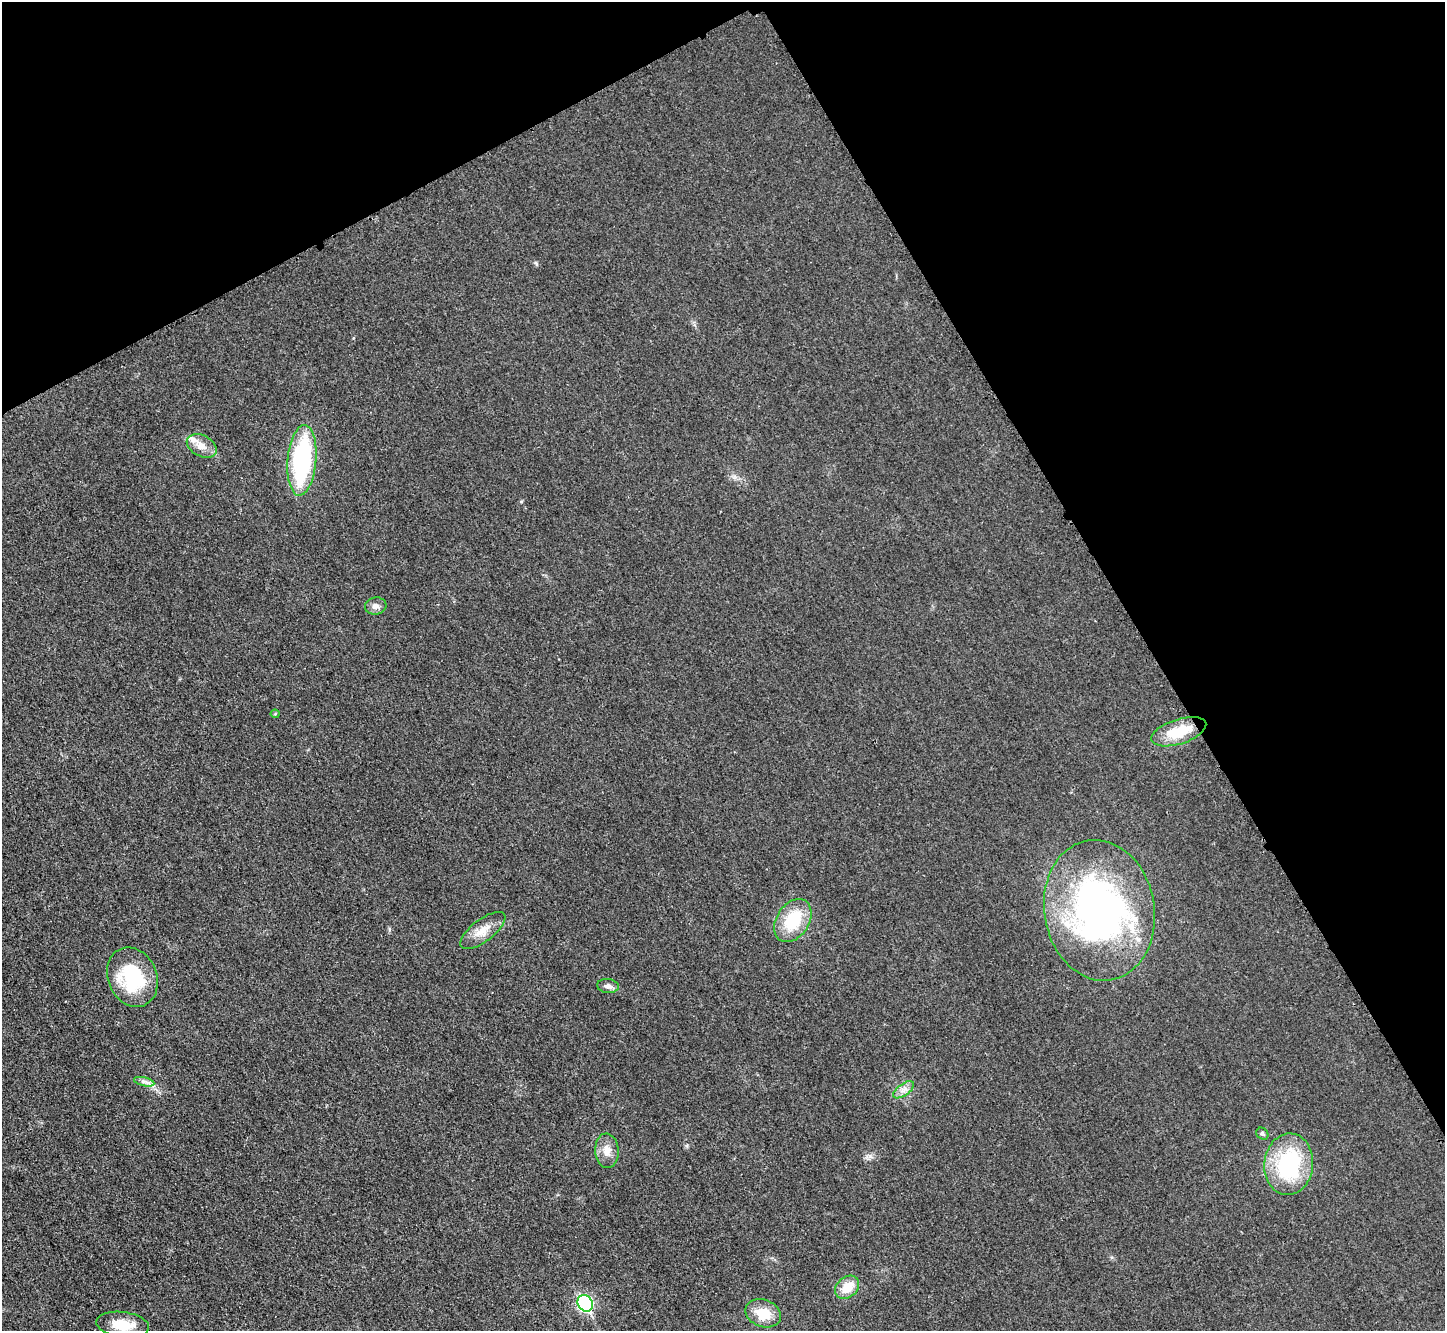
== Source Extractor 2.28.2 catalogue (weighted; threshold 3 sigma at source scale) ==
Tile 3 of 4 x 4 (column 3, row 1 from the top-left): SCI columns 2905-4347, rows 4294-5622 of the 5798 x 5788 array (HDU 1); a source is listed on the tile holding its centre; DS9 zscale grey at full resolution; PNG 1447 x 1333 px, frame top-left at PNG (2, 2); each listed source drawn as its Kron ellipse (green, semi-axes under 4 px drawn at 4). Shown black and unused: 29% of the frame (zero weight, under 3 of 4 exposures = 1% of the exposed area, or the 3 px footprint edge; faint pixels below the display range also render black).
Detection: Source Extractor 2.28.2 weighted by HDU 2 'WHT'; one run over the whole footprint, this tile lists its part. Background 0.0298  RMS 0.0057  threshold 0.0259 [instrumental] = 3 sigma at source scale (4.5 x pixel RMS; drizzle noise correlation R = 1.50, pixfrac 1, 0.05/0.05 arcsec/px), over >= 5 px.
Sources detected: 22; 3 inside a brighter listed object's ellipse — not listed separately; the other 19 listed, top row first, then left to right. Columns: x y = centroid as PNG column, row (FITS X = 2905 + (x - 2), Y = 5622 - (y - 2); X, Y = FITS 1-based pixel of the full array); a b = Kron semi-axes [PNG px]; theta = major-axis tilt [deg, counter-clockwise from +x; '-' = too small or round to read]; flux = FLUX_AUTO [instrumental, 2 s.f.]
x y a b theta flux
202 446 16 10 -28 5.7
302 460 35 14 85 79
376 606 11 8 8 2.9
275 714 4 4 - 0.64
1179 732 28 12 18 17
1099 910 71 55 -80 210
793 920 23 16 57 25
483 931 27 11 37 8.3
132 977 30 24 -67 38
608 986 11 7 -7 2.6
144 1082 10 4 -13 2.1
904 1090 12 6 36 3.1
1262 1134 6 5 - 1.1
607 1151 17 11 -85 6.3
1289 1164 31 24 84 54
847 1287 13 10 42 10
585 1303 9 7 -58 91
763 1313 18 13 -21 13
123 1325 26 13 -7 13
Unlisted compact peaks at least as high as the median listed source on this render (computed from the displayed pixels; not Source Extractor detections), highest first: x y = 870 1156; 536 263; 687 1146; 521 502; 353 338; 389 929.